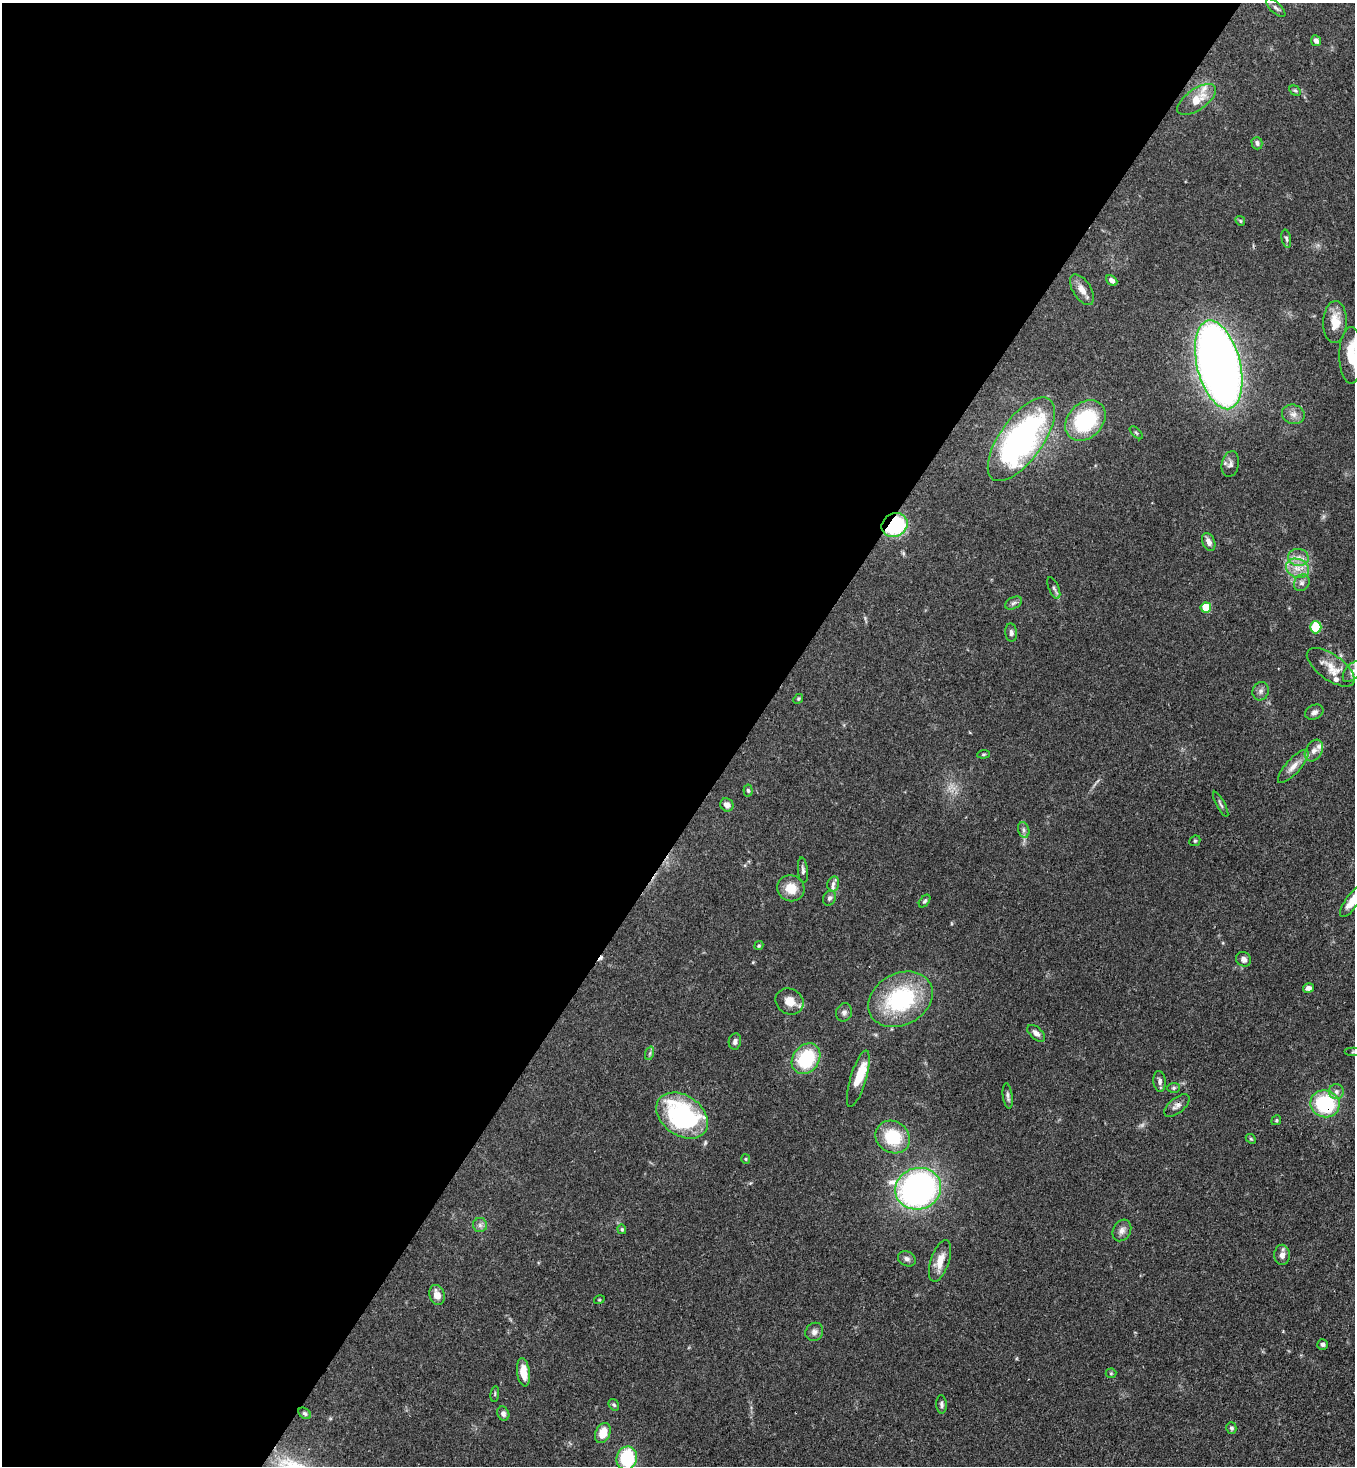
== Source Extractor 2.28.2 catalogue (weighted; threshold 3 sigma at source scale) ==
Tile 5 of 4 x 4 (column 1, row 2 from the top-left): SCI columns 364-1716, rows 2990-4453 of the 5999 x 5977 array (HDU 1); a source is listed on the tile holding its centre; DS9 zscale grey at full resolution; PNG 1357 x 1468 px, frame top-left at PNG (2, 3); each listed source drawn as its Kron ellipse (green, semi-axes under 4 px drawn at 4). Shown black and unused: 55% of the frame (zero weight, under 3 of 4 exposures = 7% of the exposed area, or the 3 px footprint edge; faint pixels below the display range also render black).
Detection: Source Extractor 2.28.2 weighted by HDU 2 'WHT'; one run over the whole footprint, this tile lists its part. Background 0.0905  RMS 0.0038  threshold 0.017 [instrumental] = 3 sigma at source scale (4.5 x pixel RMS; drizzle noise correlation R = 1.50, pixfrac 1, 0.05/0.05 arcsec/px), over >= 5 px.
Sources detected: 98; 2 too faint to see at this stretch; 1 inside a brighter object's white glare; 1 cosmic-ray / hot-pixel residue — neither listed nor drawn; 4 inside a brighter listed object's ellipse — not listed separately; the other 90 listed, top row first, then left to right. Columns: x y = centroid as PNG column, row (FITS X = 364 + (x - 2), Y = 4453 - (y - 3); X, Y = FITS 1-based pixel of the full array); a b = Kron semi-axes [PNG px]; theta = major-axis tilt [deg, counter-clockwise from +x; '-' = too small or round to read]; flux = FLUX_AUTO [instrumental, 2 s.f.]
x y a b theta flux
1276 8 12 5 -44 1.3
1316 41 5 5 - 1.3
1295 91 6 4 -28 0.57
1197 100 22 10 35 6.8
1257 143 6 5 - 1
1240 221 5 4 - 0.45
1286 239 9 4 -78 0.84
1112 280 6 4 -40 1.3
1082 290 17 9 -57 3.4
1335 322 21 12 88 6.8
1351 355 28 11 -90 14
1219 365 45 21 -76 350
1293 414 11 9 -16 2.4
1085 421 23 17 45 31
1136 433 8 3 -45 0.47
1021 439 49 21 54 97
1230 464 13 8 79 1.8
894 525 13 11 31 30
1209 542 9 6 -66 2.1
1298 557 10 8 -9 2.8
1297 568 12 9 -23 3.8
1302 583 9 7 55 1.3
1054 588 11 5 -67 0.99
1013 603 9 5 27 0.94
1206 607 5 5 - 13
1316 627 6 6 - 10
1011 633 9 6 -85 1.1
1331 667 28 12 -36 6.1
1352 672 12 7 51 2
1261 691 9 8 - 1.4
798 699 5 4 - 0.46
1314 712 9 7 25 1.4
1314 751 11 8 59 2.2
984 754 6 4 6 0.5
1293 766 21 7 48 3.4
748 791 6 4 -84 0.65
1221 804 14 3 -62 0.82
727 805 7 6 - 2.2
1024 830 8 5 -75 1.1
1195 841 6 5 - 0.53
803 870 13 5 -84 1.2
833 884 8 5 76 1.1
791 888 14 13 - 6.1
829 898 8 6 64 1.1
925 901 7 4 51 0.67
1353 901 20 6 54 5.5
759 946 5 4 - 0.43
1244 959 8 7 - 1.5
1308 988 5 4 - 1.4
900 999 34 26 28 37
789 1001 14 12 -30 4.5
844 1012 9 8 - 1.3
1036 1033 11 6 -41 1.6
735 1041 8 6 80 1.1
1354 1052 9 4 0 0.67
650 1053 7 4 72 0.73
806 1059 16 13 53 22
858 1079 29 8 73 6.6
1160 1081 10 6 -84 1.3
1174 1088 6 5 - 0.67
1336 1092 7 7 - 1.5
1008 1096 13 5 -82 1.1
1325 1104 15 13 -16 28
1177 1105 15 7 39 2
682 1116 28 20 -34 54
1276 1120 5 4 - 0.52
893 1137 18 15 -35 15
1251 1139 5 4 - 0.44
746 1159 5 4 - 0.42
918 1189 23 20 17 140
480 1225 7 7 - 1.2
622 1229 5 4 - 0.46
1122 1230 11 9 62 2
1282 1255 10 8 88 2.1
907 1259 9 7 -29 1.3
940 1261 22 9 71 5.1
437 1295 10 7 -73 3.3
599 1300 5 3 - 0.36
814 1332 9 8 - 1.6
1322 1344 5 5 - 0.89
523 1372 14 6 -82 5.1
1111 1373 5 5 - 0.48
495 1394 8 4 82 0.47
941 1404 9 5 -89 1
614 1405 6 4 -55 0.61
305 1413 7 5 -39 0.7
503 1413 7 6 - 1.3
1231 1428 6 5 - 0.91
603 1433 10 7 68 6.4
627 1458 12 10 76 25
Overlapping masked pixels (flux is a lower limit): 2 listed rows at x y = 894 525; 1325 1104
Isophote crosses this tile's border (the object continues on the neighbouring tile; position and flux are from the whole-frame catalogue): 4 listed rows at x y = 1351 355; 1353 901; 1354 1052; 627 1458